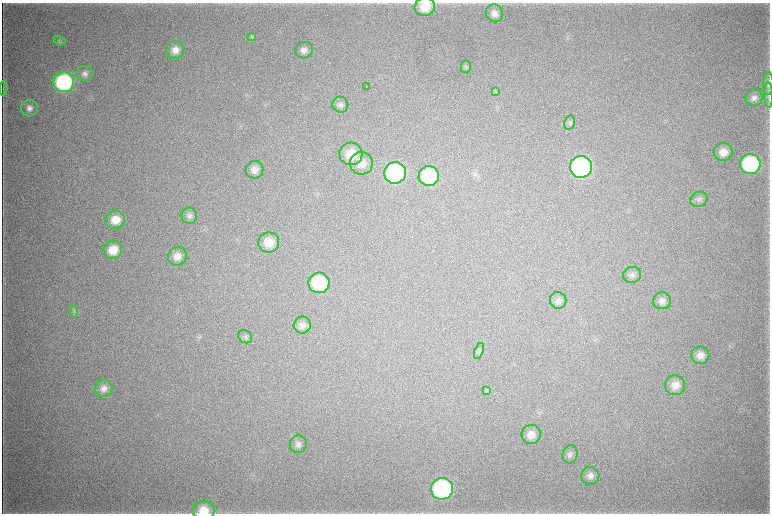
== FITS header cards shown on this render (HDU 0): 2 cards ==
NAXIS1  =                 1536 / length of data axis 1
NAXIS2  =                 1023 / length of data axis 2

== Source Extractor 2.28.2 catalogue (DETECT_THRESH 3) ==
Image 1536 x 1023 px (HDU 0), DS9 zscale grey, zoomed out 1/2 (1 PNG px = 2 x 2 image px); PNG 772 x 516 px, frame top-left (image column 1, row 1022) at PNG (2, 3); each listed source drawn as its Kron ellipse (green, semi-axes under 4 px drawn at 4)
Background 4470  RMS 38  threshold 114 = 3 sigma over >= 5 px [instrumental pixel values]
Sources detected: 53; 3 cannot appear on this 1/2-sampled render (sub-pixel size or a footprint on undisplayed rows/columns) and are neither listed nor drawn; the other 50 listed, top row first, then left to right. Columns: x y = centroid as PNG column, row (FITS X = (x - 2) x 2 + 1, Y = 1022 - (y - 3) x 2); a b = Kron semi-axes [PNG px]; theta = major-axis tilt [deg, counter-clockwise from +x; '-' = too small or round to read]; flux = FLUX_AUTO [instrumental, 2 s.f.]
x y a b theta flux
425 7 10 9 - 1.5e+05
494 13 9 8 - 5.0e+04
252 37 4 3 - 1.0e+04
59 40 6 3 -21 1.3e+04
175 50 9 9 - 7.1e+04
304 50 9 8 - 5.0e+04
466 67 6 5 - 1.5e+04
85 73 8 7 - 3.7e+04
64 82 10 10 - 1.1e+06
768 83 11 5 88 2.8e+04
366 87 2 1 - 1.9e+03
3 88 7 1 83 5.5e+03
495 91 4 3 - 9.5e+03
769 95 12 3 -89 1.9e+04
754 98 9 8 - 4.1e+04
340 105 8 8 - 3.1e+04
29 108 8 8 - 4.5e+04
569 122 7 5 76 1.8e+04
723 152 9 9 - 9.0e+04
351 154 11 11 - 1.7e+05
361 163 11 11 - 1.2e+05
750 164 10 10 - 9.1e+05
581 167 11 11 - 1.8e+06
254 170 9 8 - 5.3e+04
395 173 11 10 - 1.4e+06
429 176 10 10 - 6.2e+05
699 199 9 7 25 3.0e+04
189 216 8 7 - 3.1e+04
115 220 10 9 - 1.2e+05
269 242 10 10 - 1.2e+05
113 250 9 9 - 1.5e+05
177 256 9 9 - 7.4e+04
632 275 9 8 - 3.6e+04
319 283 10 10 - 4.6e+05
558 300 8 8 - 3.3e+04
662 301 9 8 - 4.4e+04
74 311 7 3 -83 1.5e+04
302 325 9 8 - 4.7e+04
245 337 7 6 - 2.3e+04
479 351 8 4 70 2.0e+04
700 355 9 8 - 6.5e+04
675 385 10 10 - 8.6e+04
104 388 9 8 - 5.6e+04
487 390 4 2 - 7.8e+03
531 434 9 9 - 8.5e+04
298 444 9 8 - 3.9e+04
570 454 9 7 71 3.2e+04
590 476 9 9 - 4.4e+04
442 489 11 10 - 1.4e+06
204 510 11 9 3 1.3e+05
At the frame edge (FLAGS 8, measured only in part): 3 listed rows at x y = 425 7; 768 83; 204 510
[3 sub-pixel or undisplayed-footprint detections neither listed nor drawn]